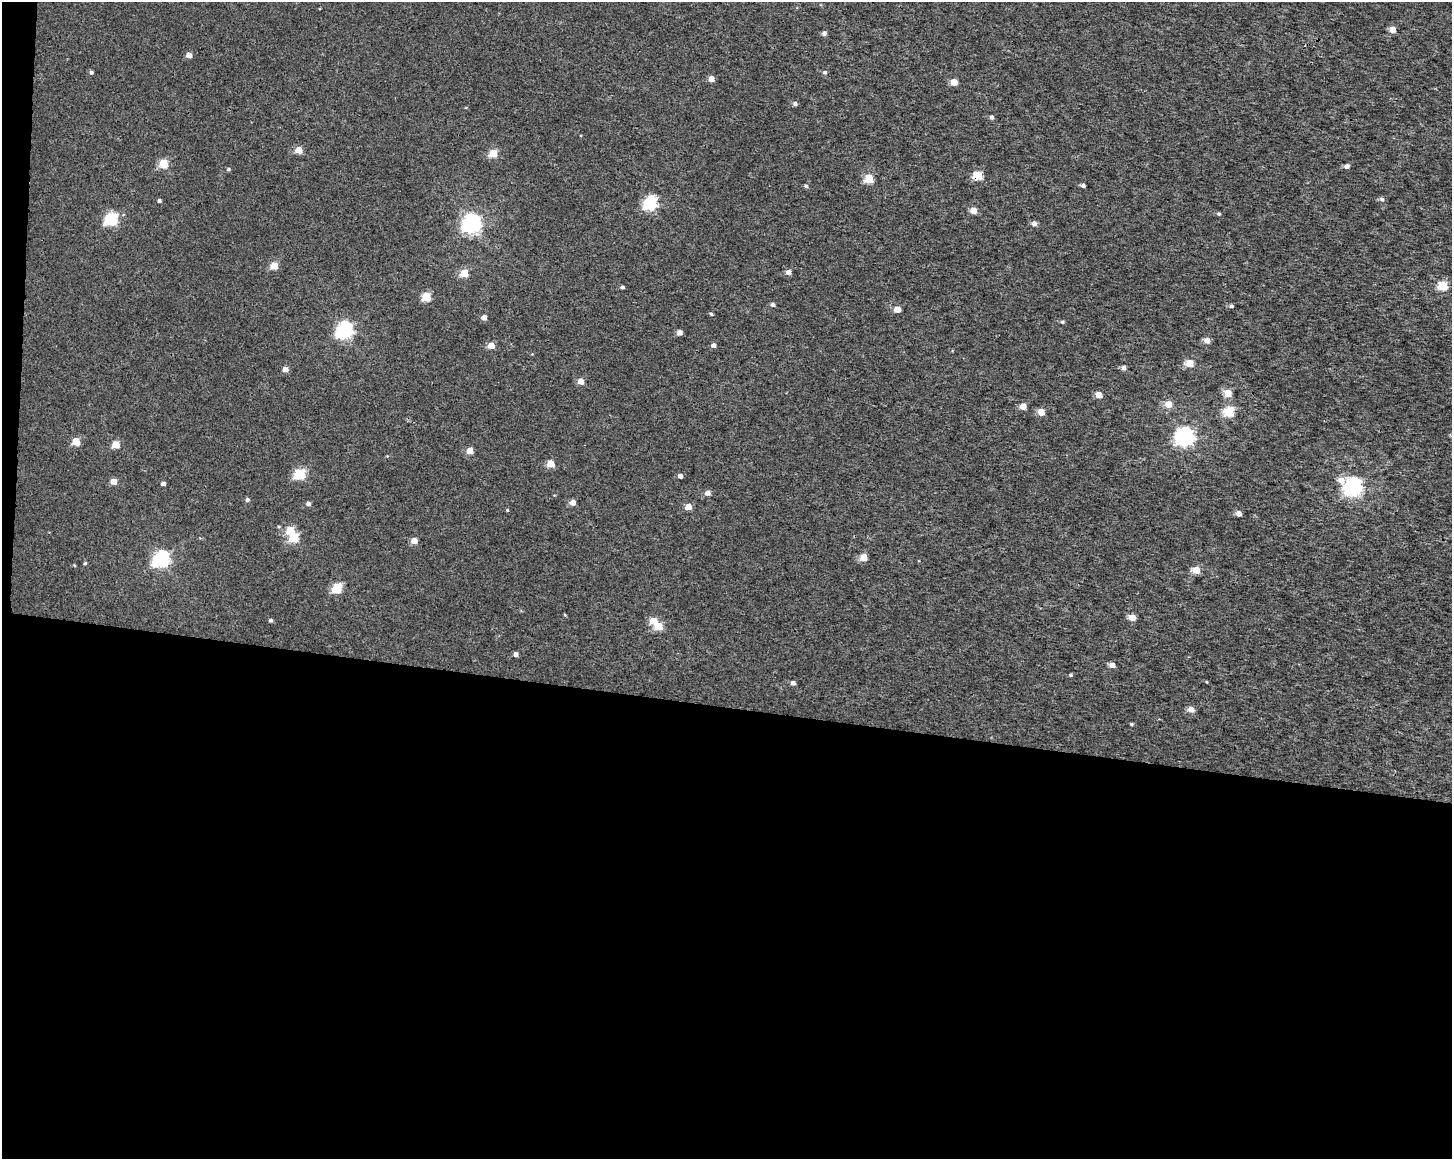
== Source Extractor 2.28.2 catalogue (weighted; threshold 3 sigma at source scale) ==
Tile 10 of 3 x 4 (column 1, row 4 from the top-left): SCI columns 285-1734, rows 7-1163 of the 4868 x 4642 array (HDU 1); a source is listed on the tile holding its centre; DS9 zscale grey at full resolution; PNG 1454 x 1161 px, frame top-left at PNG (2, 2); no overlay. Shown black and unused: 40% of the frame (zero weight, under 3 of 4 exposures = <1% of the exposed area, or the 3 px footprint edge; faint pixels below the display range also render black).
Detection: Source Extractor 2.28.2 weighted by HDU 2 'WHT'; one run over the whole footprint, this tile lists its part. Background 9.45e-04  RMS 0.0025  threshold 0.0111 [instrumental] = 3 sigma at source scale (4.5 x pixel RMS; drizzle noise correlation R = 1.50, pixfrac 1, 0.0396/0.0396 arcsec/px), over >= 5 px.
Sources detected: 90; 1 inside a brighter object's white glare — not listed; the other 89 listed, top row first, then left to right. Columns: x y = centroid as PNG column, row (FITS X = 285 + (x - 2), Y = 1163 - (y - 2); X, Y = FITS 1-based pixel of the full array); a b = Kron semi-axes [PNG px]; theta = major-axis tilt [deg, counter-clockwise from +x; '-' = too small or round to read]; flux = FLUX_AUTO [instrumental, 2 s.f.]
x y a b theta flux
1392 29 5 4 - 3.3
824 33 5 5 - 0.76
189 55 5 4 - 2
91 72 5 4 - 0.52
825 72 5 5 - 0.53
711 79 4 4 - 2.4
954 82 5 4 - 4.4
795 103 5 4 - 0.67
991 117 5 4 - 0.67
299 150 5 5 - 4
493 153 5 5 - 7.6
163 163 5 5 - 9.4
1346 166 5 4 - 1.2
228 169 5 4 - 0.32
978 175 5 5 - 9.4
869 179 5 5 - 10
1083 185 4 4 - 0.6
806 186 5 4 - 0.43
1382 199 6 5 - 0.64
159 200 4 4 - 0.42
650 203 7 6 - 34
973 210 5 4 - 3.1
1218 214 4 4 - 0.34
111 219 7 6 - 31
471 223 7 7 - 110
1034 223 5 5 - 1
274 266 5 5 - 5.9
788 272 5 4 - 1.4
464 273 5 5 - 6.7
1442 286 5 5 - 12
622 287 4 3 - 0.45
427 297 5 5 - 8.4
773 304 5 4 - 0.6
1231 306 5 4 - 0.48
897 309 5 4 - 3.2
711 314 4 4 - 0.36
484 317 5 4 - 1.5
1062 322 5 4 - 0.36
344 330 7 6 - 75
679 332 5 5 - 1.5
1207 340 6 5 - 1.6
491 345 5 5 - 3.3
713 345 5 4 - 0.83
1189 363 5 5 - 5.9
1124 368 5 5 - 0.91
285 369 5 5 - 1.5
581 381 5 5 - 2.5
1228 393 5 5 - 5
1098 395 5 4 - 3.1
1168 404 5 5 - 4.2
1023 406 5 4 - 3.2
1041 412 5 4 - 3.7
1229 412 5 5 - 15
1184 436 7 7 - 100
76 441 5 5 - 5.2
116 444 5 5 - 5.4
470 451 5 5 - 3.6
551 464 5 5 - 4.9
300 474 6 5 - 18
680 476 4 4 - 1.1
1341 480 8 7 - 2.1
114 481 5 4 - 2.8
163 483 4 4 - 0.75
1353 487 7 7 - 94
707 493 5 5 - 1.5
247 500 5 5 - 0.52
572 502 5 4 - 2
308 503 5 5 - 0.7
688 507 5 4 - 3.3
507 510 5 3 - 0.22
1239 513 4 4 - 1.7
290 530 5 5 - 6.9
294 537 6 5 - 11
414 541 5 4 - 2.7
863 557 5 5 - 4.1
161 559 7 6 - 71
85 563 4 4 - 0.26
1196 570 5 4 - 4.9
337 588 6 5 - 13
565 615 5 3 - 0.19
1132 617 5 4 - 3.4
270 620 4 4 - 0.45
658 626 5 5 - 6.1
516 654 4 4 - 0.91
1112 665 5 5 - 1.5
1070 675 4 4 - 0.32
793 683 5 4 - 0.96
1191 709 6 5 - 1.9
1131 724 4 3 - 0.32
Overlapping masked pixels (flux is a lower limit): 1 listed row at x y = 978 175